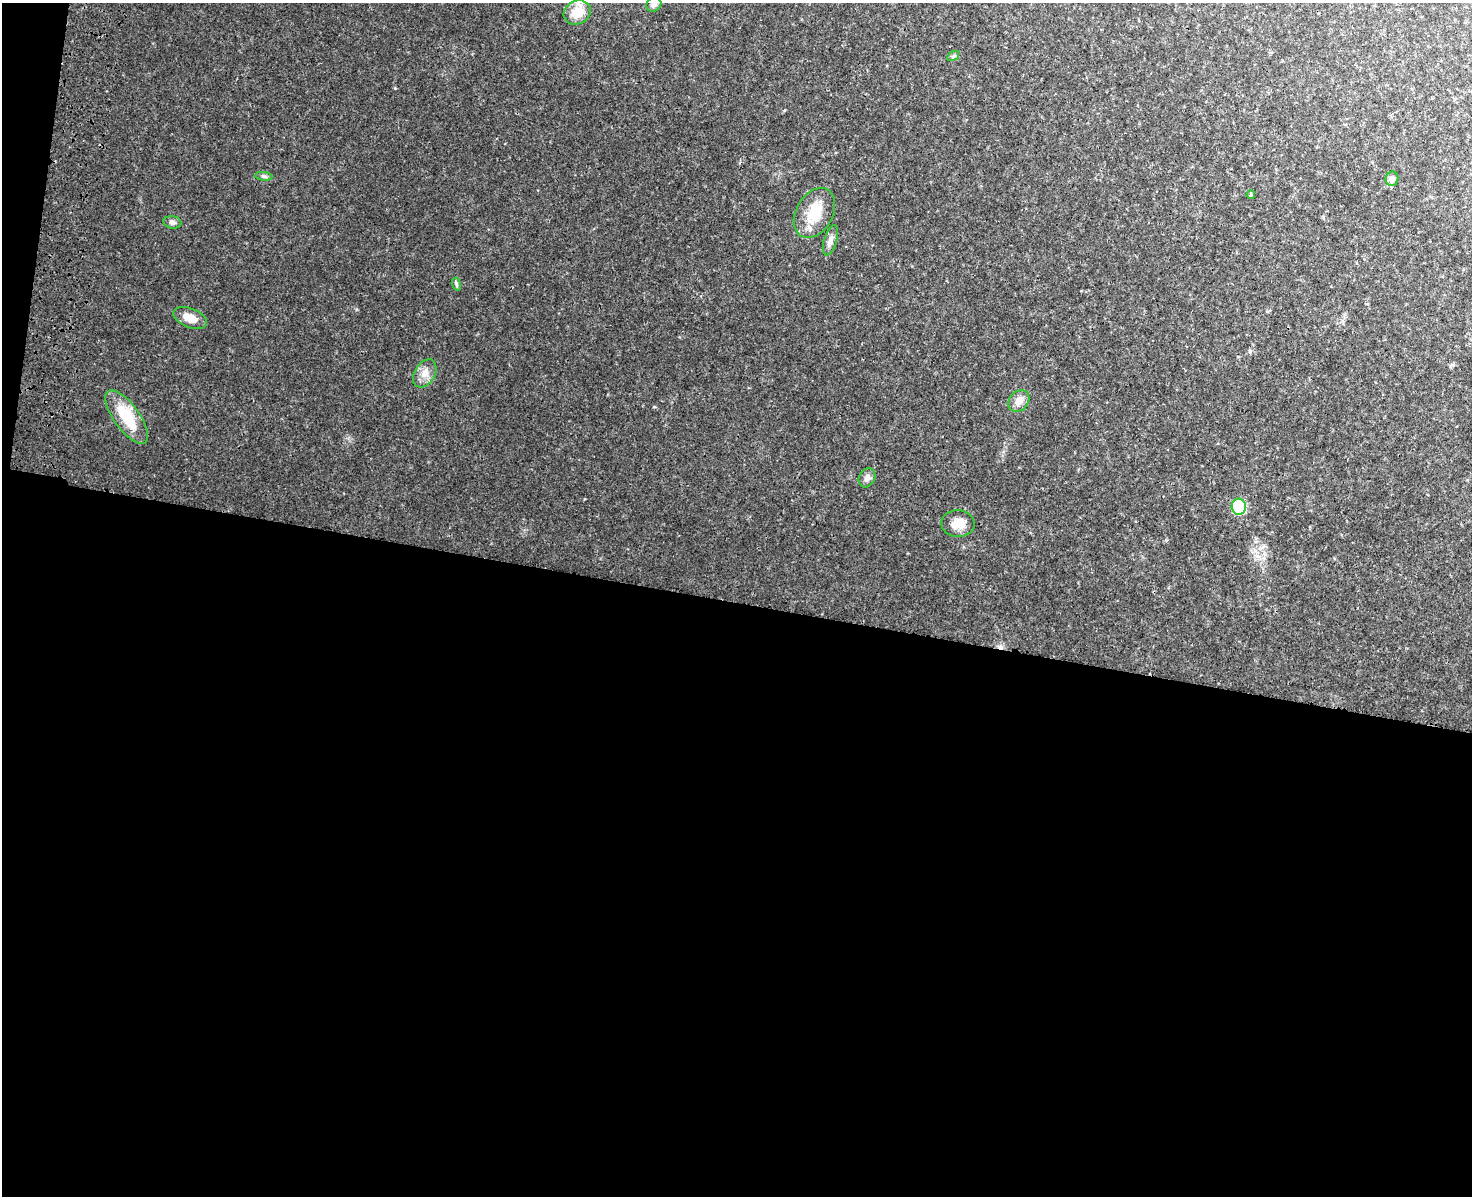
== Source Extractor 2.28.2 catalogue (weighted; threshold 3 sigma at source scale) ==
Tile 10 of 3 x 4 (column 1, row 4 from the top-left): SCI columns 233-1702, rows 32-1225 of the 4992 x 4837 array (HDU 1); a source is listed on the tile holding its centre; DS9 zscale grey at full resolution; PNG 1474 x 1198 px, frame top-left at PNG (2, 3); each listed source drawn as its Kron ellipse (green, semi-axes under 4 px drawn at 4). Shown black and unused: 51% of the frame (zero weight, under 3 of 4 exposures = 6% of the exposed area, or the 3 px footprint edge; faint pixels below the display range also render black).
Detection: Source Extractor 2.28.2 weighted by HDU 2 'WHT'; one run over the whole footprint, this tile lists its part. Background 0.0336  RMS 0.0041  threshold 0.0186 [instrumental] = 3 sigma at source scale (4.5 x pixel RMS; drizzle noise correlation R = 1.50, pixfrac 1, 0.05/0.05 arcsec/px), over >= 5 px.
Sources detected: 17; all 17 listed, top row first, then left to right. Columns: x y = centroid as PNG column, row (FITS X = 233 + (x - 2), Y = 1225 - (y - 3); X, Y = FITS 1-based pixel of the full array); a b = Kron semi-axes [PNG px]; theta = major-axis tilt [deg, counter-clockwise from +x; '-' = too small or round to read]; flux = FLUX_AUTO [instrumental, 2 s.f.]
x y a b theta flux
654 4 8 7 - 1.6
577 12 14 11 28 8.2
953 56 6 4 34 0.64
264 176 9 3 -5 0.78
1392 179 7 6 - 2.4
1251 195 4 3 - 0.53
814 213 27 18 61 12
172 222 9 6 -11 1.3
830 240 15 6 74 2.2
456 284 7 4 -72 0.65
190 318 18 9 -22 5.2
425 373 15 10 59 3.7
1019 401 12 9 52 3.6
127 417 32 12 -54 15
867 478 10 8 63 2
1239 507 8 7 - 20
958 524 17 13 -4 5
Isophote crosses this tile's border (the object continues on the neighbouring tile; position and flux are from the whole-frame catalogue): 1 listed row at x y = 654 4
Unlisted compact peaks at least as high as the median listed source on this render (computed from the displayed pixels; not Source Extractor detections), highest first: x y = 395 88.